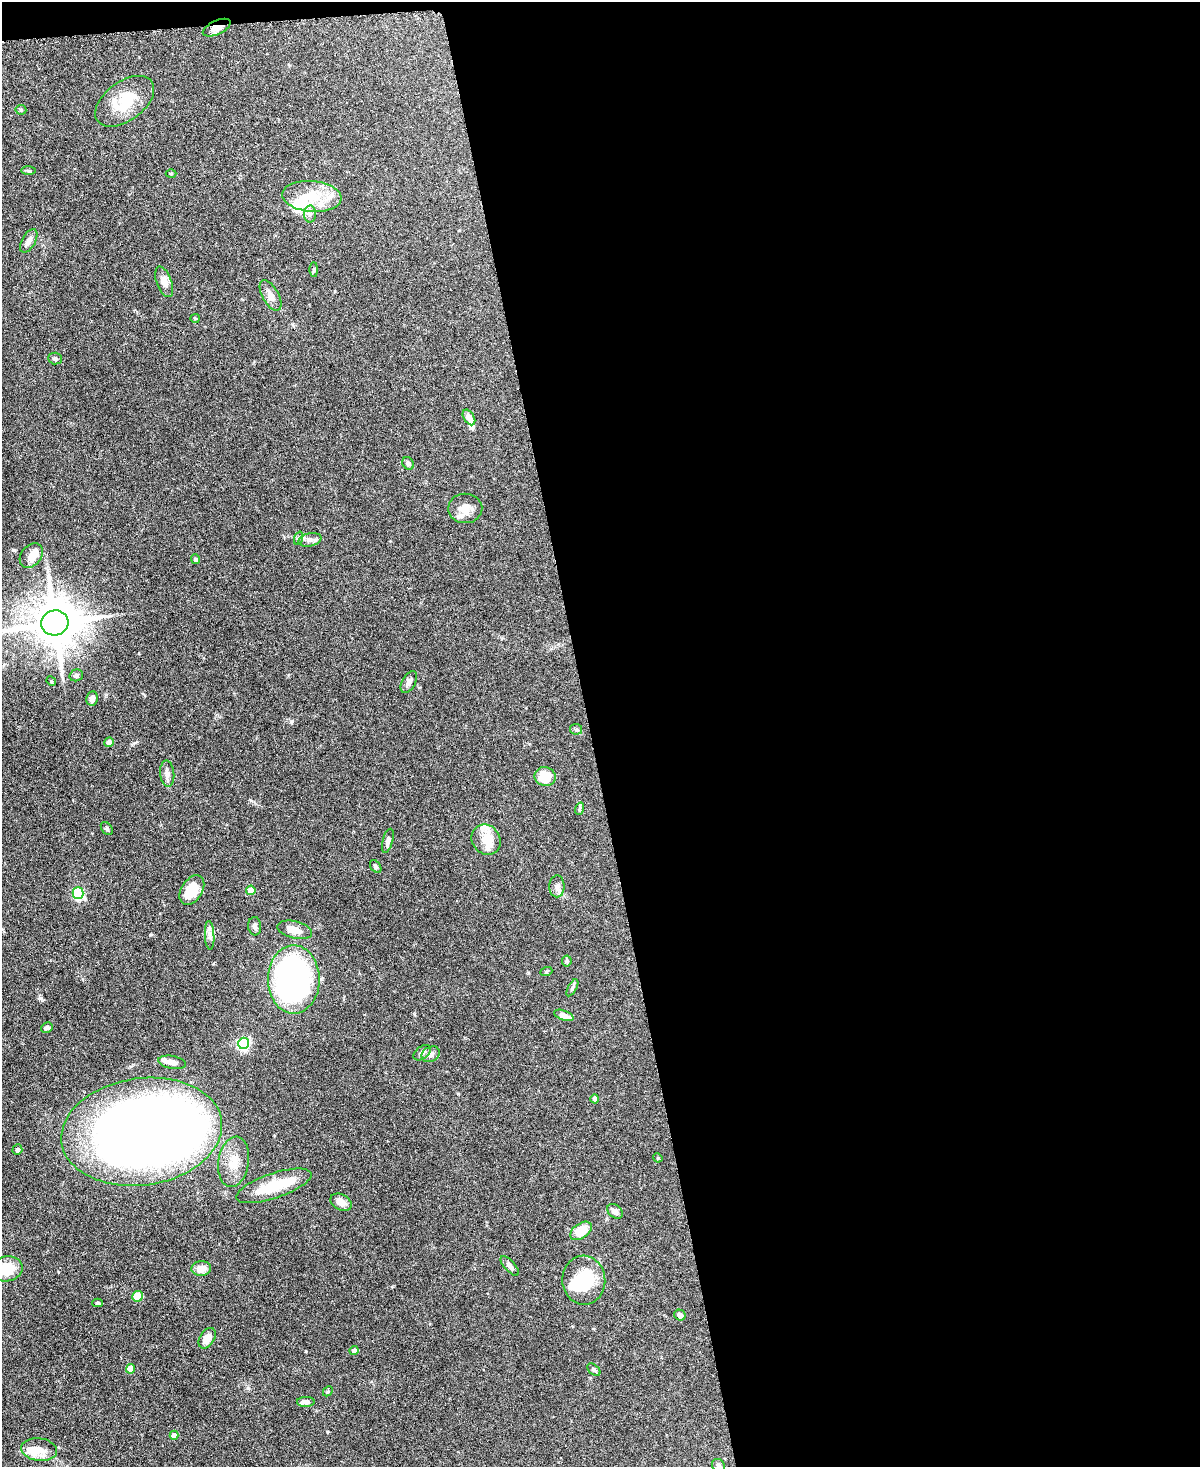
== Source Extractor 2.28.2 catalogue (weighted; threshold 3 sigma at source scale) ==
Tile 4 of 4 x 3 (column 4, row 1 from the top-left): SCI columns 3599-4796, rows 3068-4532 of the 4803 x 4819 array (HDU 1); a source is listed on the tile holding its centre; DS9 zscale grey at full resolution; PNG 1202 x 1469 px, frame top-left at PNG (2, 2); each listed source drawn as its Kron ellipse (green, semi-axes under 4 px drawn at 4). Shown black and unused: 52% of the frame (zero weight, under 3 of 6 exposures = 2% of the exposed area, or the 3 px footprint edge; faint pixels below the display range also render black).
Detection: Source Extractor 2.28.2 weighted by HDU 2 'WHT'; one run over the whole footprint, this tile lists its part. Background 0.0911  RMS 0.0035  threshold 0.0143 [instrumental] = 3 sigma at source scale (4.09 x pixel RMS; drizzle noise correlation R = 1.36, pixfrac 0.8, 0.05/0.05 arcsec/px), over >= 5 px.
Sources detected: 90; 5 inside a brighter object's white glare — neither listed nor drawn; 9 inside a brighter listed object's ellipse — not listed separately; the other 76 listed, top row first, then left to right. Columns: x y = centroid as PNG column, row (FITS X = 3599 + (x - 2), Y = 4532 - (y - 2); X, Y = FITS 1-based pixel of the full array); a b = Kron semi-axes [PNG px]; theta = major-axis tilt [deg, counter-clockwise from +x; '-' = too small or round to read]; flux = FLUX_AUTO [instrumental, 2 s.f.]
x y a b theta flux
217 28 15 7 25 2.4
125 101 33 19 36 11
21 110 5 5 - 0.45
29 171 7 3 -1 0.43
171 173 5 3 - 0.3
312 196 30 15 -5 10
310 214 8 6 89 1.2
29 241 13 6 60 1.8
314 269 7 4 90 0.41
164 282 16 7 -69 2.3
271 295 17 8 -61 2.3
195 318 4 4 - 0.34
55 358 7 6 - 0.74
469 417 8 5 -59 2.4
408 463 7 5 -58 0.95
465 508 17 15 2 3.4
299 538 7 4 70 0.54
310 540 12 6 12 1.3
31 555 13 10 49 4
195 559 5 4 - 0.7
55 623 14 12 14 1400
76 675 7 6 - 0.74
51 681 5 4 - 0.31
409 682 12 6 60 1.3
92 698 7 6 - 1.8
576 729 6 5 - 0.55
109 742 5 4 - 2.5
167 774 13 7 -84 1.4
545 777 11 9 -14 7.9
579 809 6 4 71 0.45
107 828 7 5 -51 0.52
486 840 16 14 -53 4.1
388 841 12 5 75 1.3
376 866 7 5 -54 0.55
557 886 11 7 -90 1.5
192 890 16 10 58 7.9
251 890 5 4 - 4.9
78 893 6 5 - 31
255 926 9 6 -87 0.92
295 930 18 8 -14 3.5
210 935 14 4 -87 1.3
567 961 5 5 - 0.47
546 972 6 4 19 0.36
294 979 34 26 -89 110
572 988 9 4 61 0.63
564 1015 10 5 -19 2.6
47 1028 6 5 - 0.71
244 1043 6 5 - 49
422 1053 10 6 37 1.2
431 1054 9 7 30 1.3
172 1062 14 6 -10 1.9
595 1099 4 4 - 1.3
142 1132 81 53 8 430
17 1150 5 5 - 0.7
658 1158 5 4 - 0.29
234 1162 25 15 81 5.7
274 1186 39 12 19 13
341 1202 11 7 -28 2.3
615 1211 9 6 -38 1.4
581 1231 12 7 35 7.5
510 1266 12 5 -48 1.3
7 1269 16 12 10 7.9
201 1269 10 7 8 3
584 1280 24 21 -86 14
137 1296 5 5 - 4.9
98 1303 5 4 - 0.42
680 1315 6 5 - 1.5
207 1338 11 7 58 3.4
354 1351 4 4 - 1.7
130 1369 5 4 - 5.5
594 1370 8 5 -41 0.56
328 1391 5 4 - 0.38
306 1402 9 5 1 1.5
174 1435 4 4 - 2.1
39 1450 18 11 -8 3.7
718 1465 7 6 - 0.6
Overlapping masked pixels (flux is a lower limit): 1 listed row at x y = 217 28
Isophote crosses this tile's border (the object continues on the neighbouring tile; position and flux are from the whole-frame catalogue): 3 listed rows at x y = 55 623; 7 1269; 718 1465
Unlisted compact peaks at least as high as the median listed source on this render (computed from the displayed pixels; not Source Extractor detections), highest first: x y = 292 721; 248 1388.